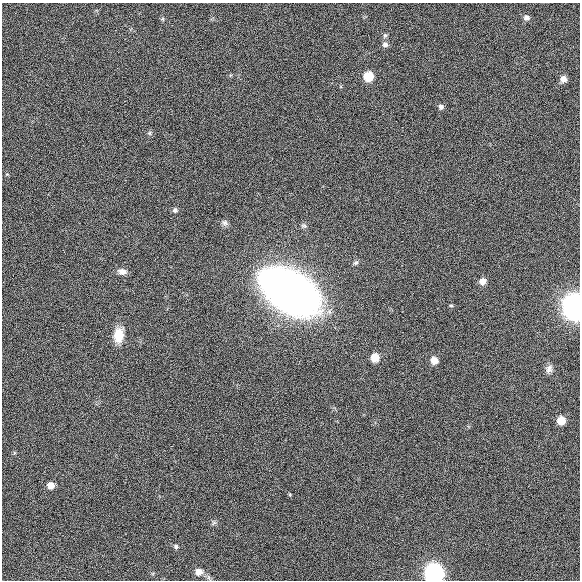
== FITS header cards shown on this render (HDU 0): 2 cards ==
NAXIS1  =                  578
NAXIS2  =                  578

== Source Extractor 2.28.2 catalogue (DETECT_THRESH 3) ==
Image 578 x 578 px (HDU 0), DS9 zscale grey, 1 PNG px = 1 image px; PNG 582 x 582 px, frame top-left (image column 1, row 578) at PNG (2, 3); no overlay
Background 0.00333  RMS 0.026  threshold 0.0769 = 3 sigma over >= 5 px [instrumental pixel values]
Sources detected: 26; all 26 listed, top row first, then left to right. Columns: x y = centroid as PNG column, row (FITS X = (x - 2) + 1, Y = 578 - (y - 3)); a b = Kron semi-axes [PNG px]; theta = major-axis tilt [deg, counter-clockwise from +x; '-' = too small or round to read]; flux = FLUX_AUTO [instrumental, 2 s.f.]
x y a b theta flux
526 17 7 6 - 6.4
385 35 8 6 74 3.9
385 44 8 7 - 6.1
368 76 7 7 - 52
563 79 6 6 - 9.7
441 107 6 5 - 3.7
150 133 6 4 89 2.3
7 174 6 4 18 2.3
175 210 6 6 - 3.6
225 223 8 7 - 4.7
356 263 6 5 - 2.8
122 272 9 7 -10 8.6
482 281 6 5 - 12
290 291 46 27 -33 1300
451 305 5 3 - 1.6
575 307 9 8 - 2400
118 335 14 9 88 31
375 357 6 6 - 28
434 360 6 5 - 15
549 369 11 7 65 7.3
561 420 6 6 - 30
51 485 5 5 - 14
214 523 7 5 30 3.5
176 546 5 5 - 2.9
198 572 7 7 - 13
434 573 8 8 - 820
At the frame edge (FLAGS 8, measured only in part): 2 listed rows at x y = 575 307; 434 573